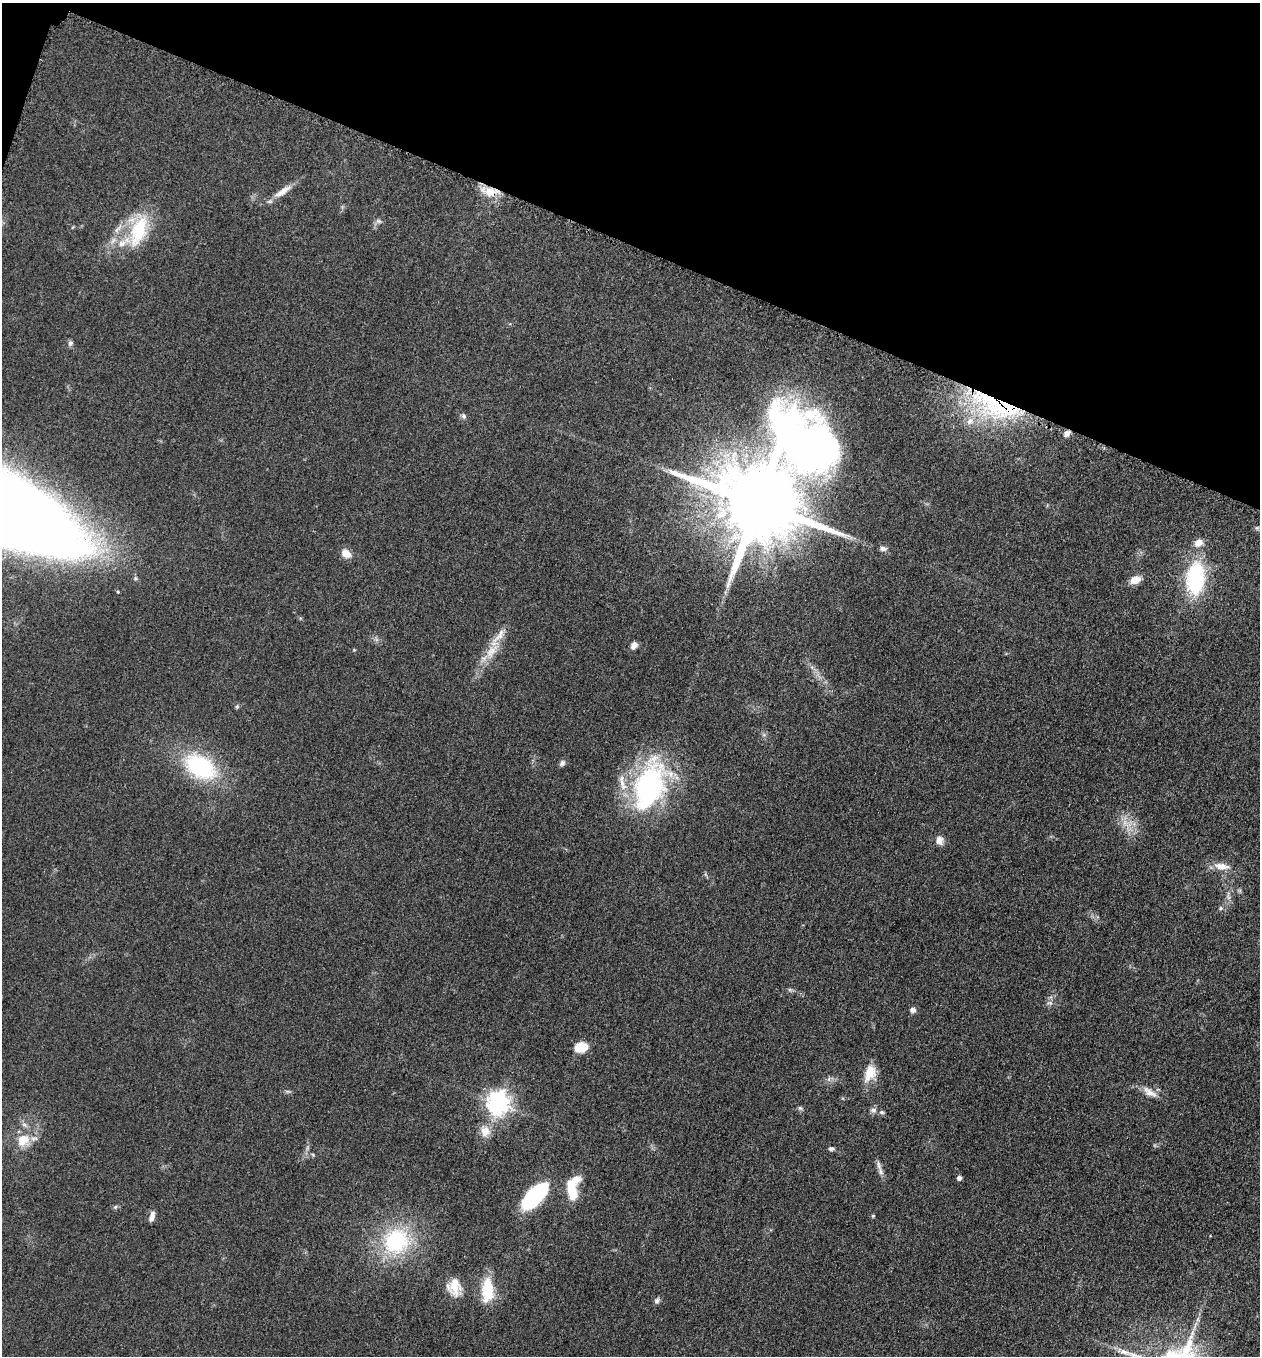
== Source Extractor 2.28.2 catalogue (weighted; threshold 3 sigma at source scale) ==
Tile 2 of 4 x 4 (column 2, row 1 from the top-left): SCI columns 1456-2713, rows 4078-5431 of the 5509 x 5463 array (HDU 1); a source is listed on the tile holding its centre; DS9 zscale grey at full resolution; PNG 1262 x 1358 px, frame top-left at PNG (2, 3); no overlay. Shown black and unused: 18% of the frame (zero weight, under 3 of 5 exposures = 3% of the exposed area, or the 3 px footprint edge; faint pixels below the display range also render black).
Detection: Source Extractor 2.28.2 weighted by HDU 2 'WHT'; one run over the whole footprint, this tile lists its part. Background 0.0603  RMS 0.0062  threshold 0.028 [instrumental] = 3 sigma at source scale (4.5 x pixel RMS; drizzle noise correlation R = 1.50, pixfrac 1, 0.05/0.05 arcsec/px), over >= 5 px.
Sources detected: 57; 1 inside a brighter object's white glare — not listed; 4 inside a brighter listed object's ellipse — not listed separately; the other 52 listed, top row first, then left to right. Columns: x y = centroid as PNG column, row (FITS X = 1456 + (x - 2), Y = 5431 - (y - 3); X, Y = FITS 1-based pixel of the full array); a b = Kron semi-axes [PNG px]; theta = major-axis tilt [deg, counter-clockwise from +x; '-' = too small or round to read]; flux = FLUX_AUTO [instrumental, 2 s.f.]
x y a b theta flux
283 191 26 8 33 7.2
490 192 18 13 -19 11
379 221 8 6 -20 1.5
138 231 43 20 70 34
70 343 7 6 - 1.6
996 406 71 30 -21 91
464 416 8 6 -54 1.5
1067 433 9 6 44 2.7
807 444 129 99 6 510
758 503 20 17 -26 12000
1257 528 6 5 - 1
883 549 10 6 -3 2
346 553 10 7 -38 7.2
1195 578 38 21 84 54
1135 580 11 8 23 7.1
634 645 9 7 58 3.3
491 651 24 12 50 12
237 707 6 5 - 0.93
562 763 8 7 - 1.9
200 767 38 24 -31 60
649 787 62 34 70 120
1125 822 7 7 - 3.1
939 840 11 9 -78 3.6
1221 866 21 9 -7 7.1
1228 897 7 4 -71 1.4
1220 908 6 4 71 0.88
1050 1003 8 4 0 1.4
913 1010 7 6 - 2.3
581 1047 16 11 15 9.7
870 1073 22 13 68 10
288 1091 7 4 18 0.98
1150 1092 22 9 -33 6.2
498 1103 8 8 - 470
800 1108 6 5 - 1.1
873 1110 9 7 -23 2
882 1112 6 5 - 1.3
485 1131 14 12 -79 7.2
23 1140 20 15 37 13
831 1149 7 5 -3 1.4
878 1165 15 5 -71 3
959 1178 4 4 - 2.4
576 1179 20 11 31 7.7
571 1188 13 9 -55 12
535 1196 22 10 46 85
115 1207 6 4 44 1
152 1216 13 6 76 3.4
873 1216 5 4 - 0.63
396 1241 31 30 - 55
455 1286 23 13 -84 11
487 1290 30 13 90 19
657 1301 9 6 69 1.7
1198 1319 7 4 72 1.4
Overlapping masked pixels (flux is a lower limit): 3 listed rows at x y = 490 192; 996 406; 1067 433